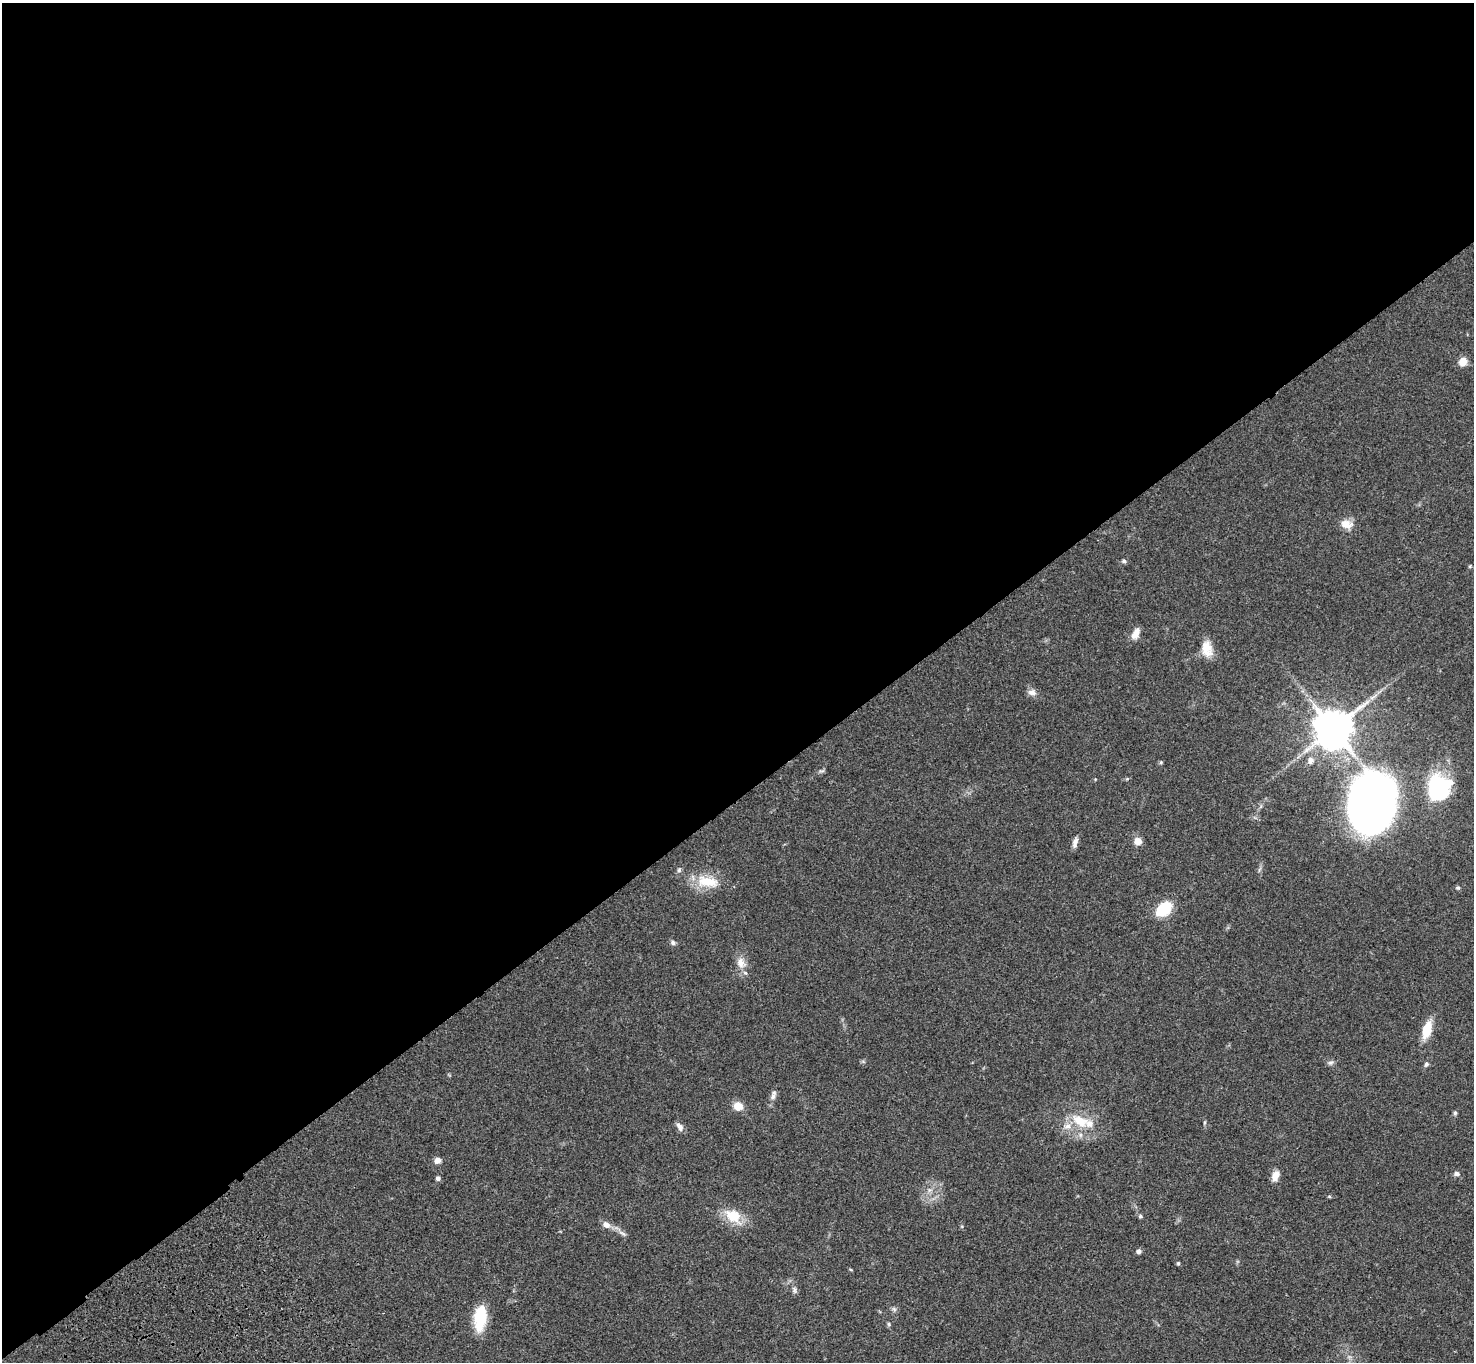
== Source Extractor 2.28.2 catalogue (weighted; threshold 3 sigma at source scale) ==
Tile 2 of 4 x 4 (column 2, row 1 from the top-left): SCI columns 1577-3048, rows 4463-5822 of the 6093 x 6062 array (HDU 1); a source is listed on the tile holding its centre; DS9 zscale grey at full resolution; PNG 1476 x 1364 px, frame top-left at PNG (2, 3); no overlay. Shown black and unused: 59% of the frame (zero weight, under 3 of 4 exposures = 6% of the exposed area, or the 3 px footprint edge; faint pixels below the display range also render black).
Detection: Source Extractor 2.28.2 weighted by HDU 2 'WHT'; one run over the whole footprint, this tile lists its part. Background 0.0463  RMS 0.0052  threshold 0.0232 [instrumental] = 3 sigma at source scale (4.5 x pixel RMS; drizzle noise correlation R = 1.50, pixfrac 1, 0.05/0.05 arcsec/px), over >= 5 px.
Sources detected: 50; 1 inside a brighter object's white glare — not listed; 2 inside a brighter listed object's ellipse — not listed separately; the other 47 listed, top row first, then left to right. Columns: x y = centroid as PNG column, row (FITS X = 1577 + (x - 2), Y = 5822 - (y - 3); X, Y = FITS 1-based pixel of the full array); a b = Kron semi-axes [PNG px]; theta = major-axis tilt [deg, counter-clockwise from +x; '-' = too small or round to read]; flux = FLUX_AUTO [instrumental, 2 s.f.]
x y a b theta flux
1463 362 9 8 - 4.8
1346 524 15 10 -13 5.4
1124 561 6 5 - 1
1470 566 5 4 - 0.5
1136 633 15 7 63 4.2
1207 649 20 13 -79 7.6
1032 692 11 8 -6 2.6
1333 729 13 13 - 1100
1311 760 9 8 - 2.3
1161 762 5 4 - 0.57
822 771 9 3 12 0.88
1439 786 29 23 49 41
1372 803 49 37 77 450
1138 841 8 7 - 4.2
1075 842 13 6 73 2.3
679 870 5 5 - 0.93
707 882 32 14 -9 14
1458 888 6 5 - 0.78
1164 909 14 9 40 22
673 942 7 6 - 1.2
741 963 16 12 -77 5.2
1427 1030 20 10 75 10
1331 1063 8 6 2 1.2
1426 1064 6 5 - 1.1
773 1096 9 7 81 2
738 1106 11 10 - 5.1
1455 1113 5 5 - 0.94
1080 1121 25 14 -27 13
1204 1123 6 3 71 0.55
680 1127 12 6 -57 2.4
437 1160 8 6 31 2.5
1456 1174 8 6 -4 1.4
1275 1176 11 7 69 4.5
438 1178 5 5 - 1.2
930 1190 7 6 - 1.5
1329 1196 4 4 - 0.58
733 1216 19 13 -33 13
1140 1216 5 5 - 0.87
606 1225 11 8 -34 3
622 1233 13 4 -34 1.8
1139 1251 6 5 - 1.4
1178 1263 5 5 - 0.64
851 1270 5 3 - 0.49
794 1290 11 5 -82 1.4
894 1309 8 5 -45 1
480 1317 25 11 83 21
889 1324 6 4 -89 0.7